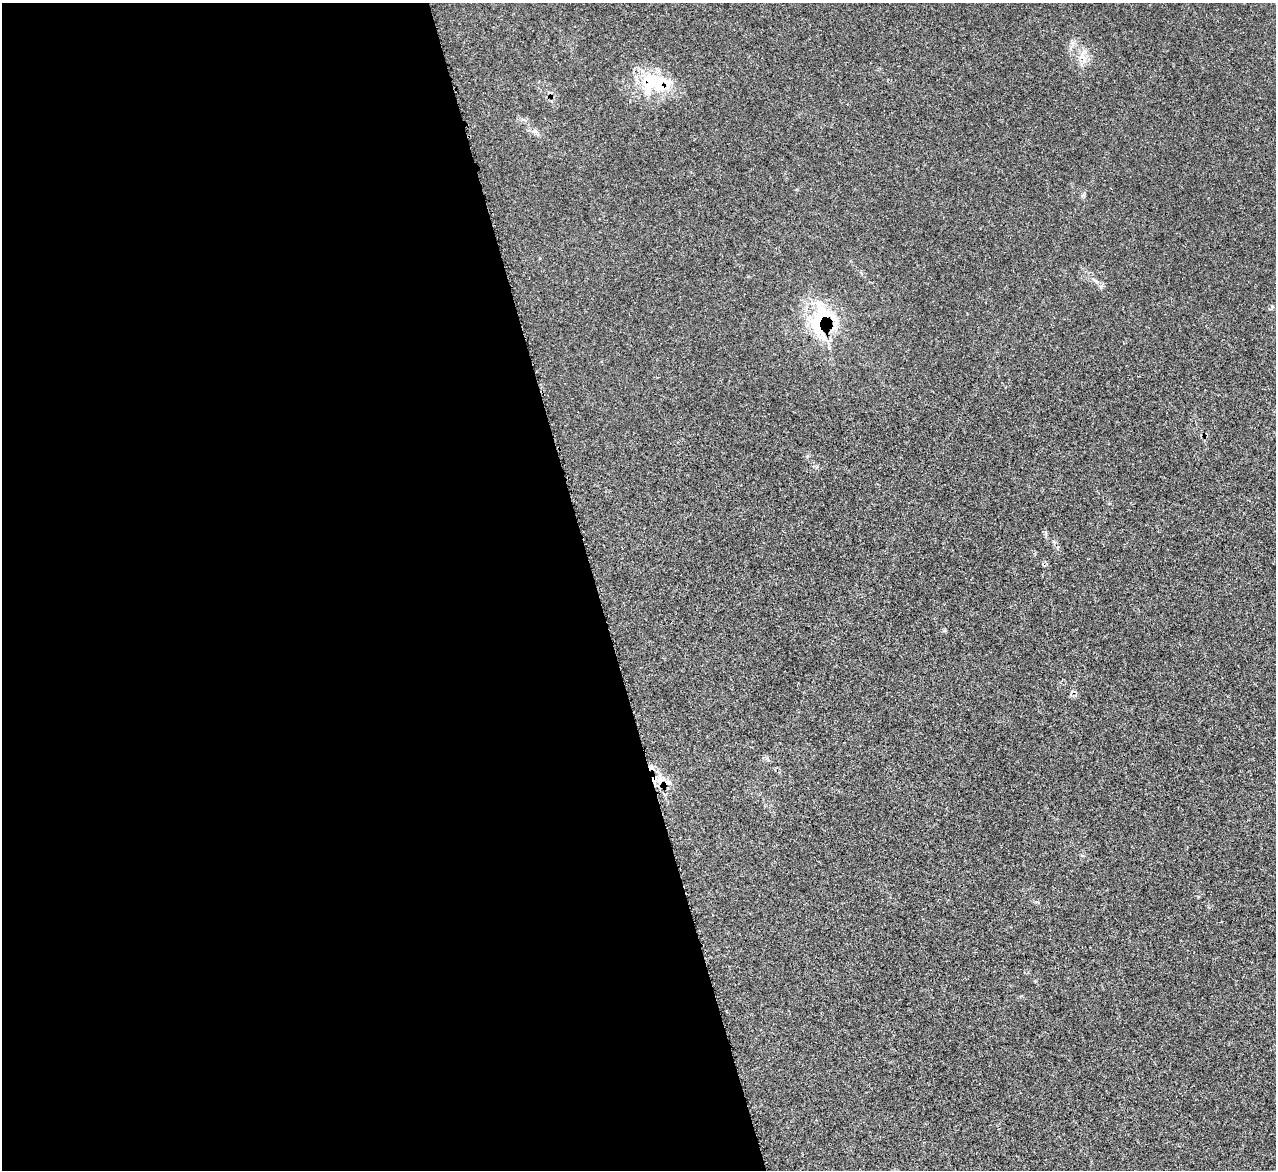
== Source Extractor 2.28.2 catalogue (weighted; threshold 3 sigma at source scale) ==
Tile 9 of 4 x 4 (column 1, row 3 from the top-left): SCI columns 15-1288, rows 1436-2603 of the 5114 x 5093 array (HDU 1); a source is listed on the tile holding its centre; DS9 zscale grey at full resolution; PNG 1278 x 1172 px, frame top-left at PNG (2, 3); no overlay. Shown black and unused: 47% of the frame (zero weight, under 3 of 5 exposures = <1% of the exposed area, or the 3 px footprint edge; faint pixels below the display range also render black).
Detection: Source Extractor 2.28.2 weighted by HDU 2 'WHT'; one run over the whole footprint, this tile lists its part. Background 0.0168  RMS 0.0029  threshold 0.0128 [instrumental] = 3 sigma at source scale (4.5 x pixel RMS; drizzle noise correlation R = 1.50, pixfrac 1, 0.05/0.05 arcsec/px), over >= 5 px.
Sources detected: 6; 1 inside a brighter listed object's ellipse — not listed separately; the other 5 listed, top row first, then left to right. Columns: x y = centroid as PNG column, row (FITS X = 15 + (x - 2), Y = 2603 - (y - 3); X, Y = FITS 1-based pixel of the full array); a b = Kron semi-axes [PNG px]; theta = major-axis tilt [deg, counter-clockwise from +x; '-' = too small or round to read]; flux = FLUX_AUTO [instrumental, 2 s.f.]
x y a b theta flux
1083 59 19 7 -64 2.5
650 81 33 23 -27 13
534 131 7 4 18 0.58
820 320 47 23 79 21
660 780 14 8 80 2.5
Overlapping masked pixels (flux is a lower limit): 3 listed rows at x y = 650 81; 820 320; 660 780